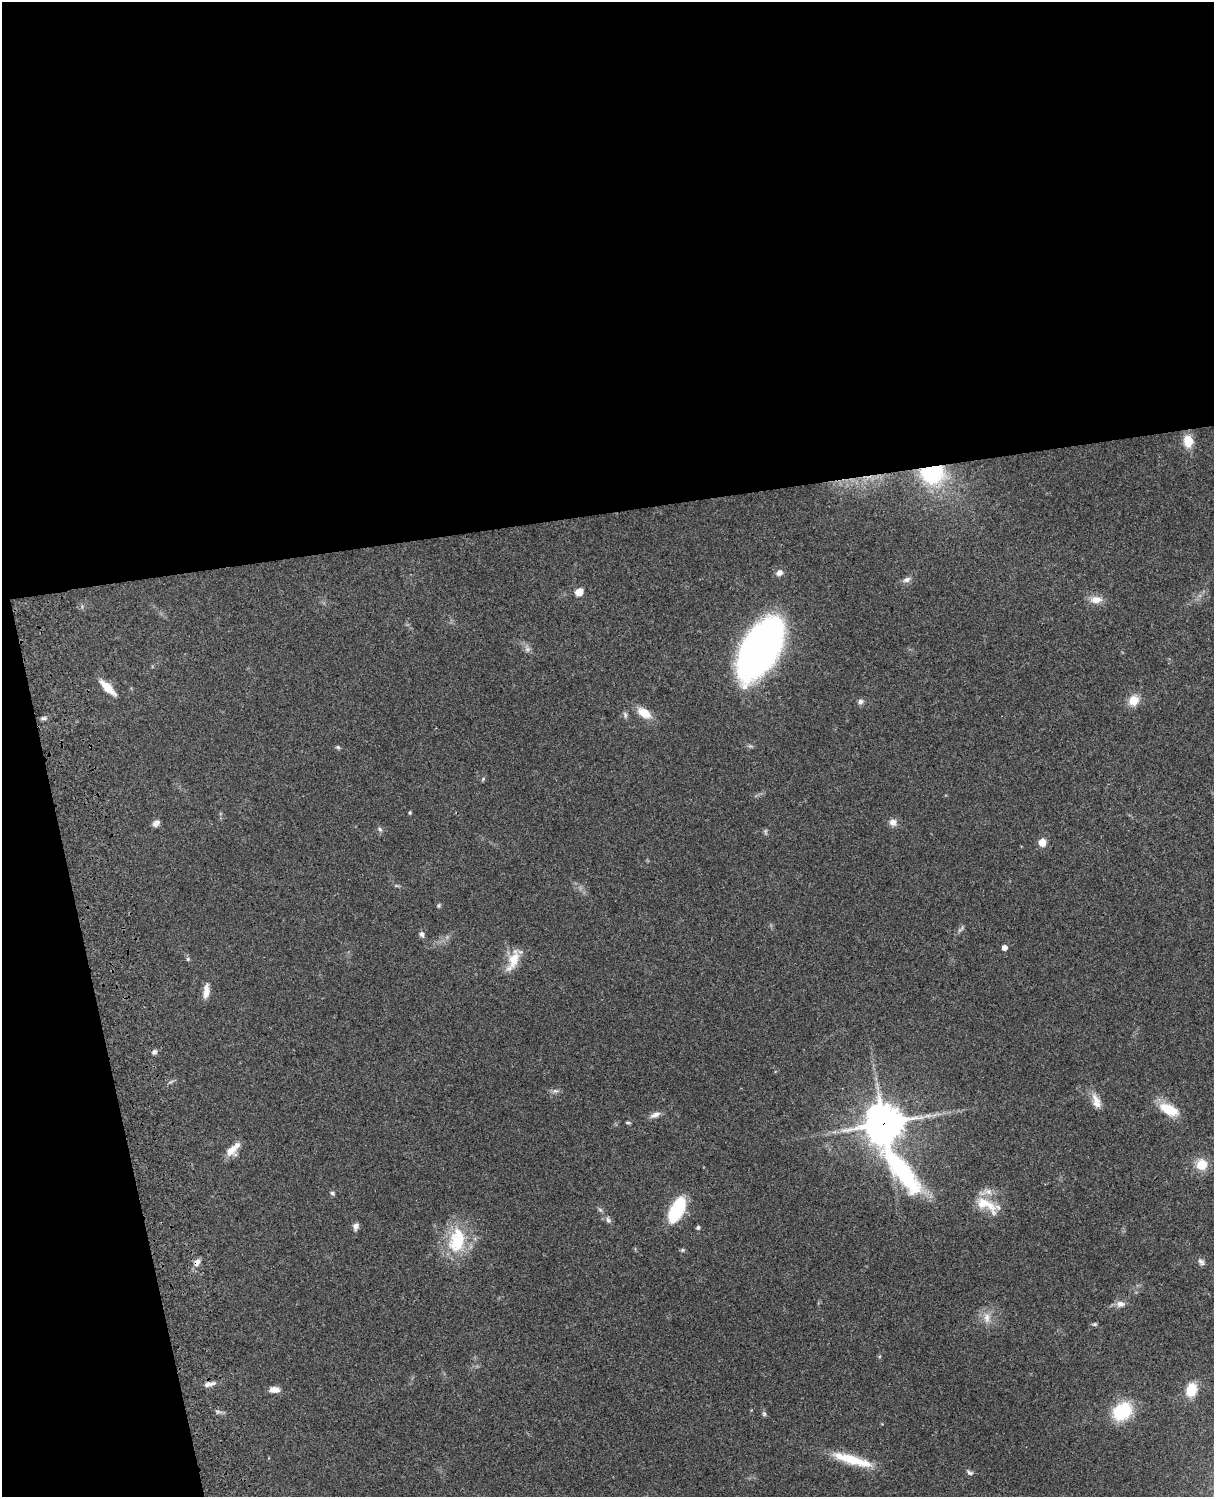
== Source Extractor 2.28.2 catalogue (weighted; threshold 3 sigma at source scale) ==
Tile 1 of 4 x 3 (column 1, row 1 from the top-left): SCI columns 122-1333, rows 3268-4762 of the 5088 x 4926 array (HDU 1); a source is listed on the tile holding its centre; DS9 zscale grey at full resolution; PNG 1216 x 1499 px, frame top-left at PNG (2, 2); no overlay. Shown black and unused: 39% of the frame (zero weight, under 3 of 4 exposures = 6% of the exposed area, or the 3 px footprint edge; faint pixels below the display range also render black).
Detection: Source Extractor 2.28.2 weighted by HDU 2 'WHT'; one run over the whole footprint, this tile lists its part. Background 0.103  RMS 0.0065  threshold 0.0292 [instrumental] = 3 sigma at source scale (4.5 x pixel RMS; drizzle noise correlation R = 1.50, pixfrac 1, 0.05/0.05 arcsec/px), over >= 5 px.
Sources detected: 62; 1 too faint to see at this stretch — not listed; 3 inside a brighter listed object's ellipse — not listed separately; the other 58 listed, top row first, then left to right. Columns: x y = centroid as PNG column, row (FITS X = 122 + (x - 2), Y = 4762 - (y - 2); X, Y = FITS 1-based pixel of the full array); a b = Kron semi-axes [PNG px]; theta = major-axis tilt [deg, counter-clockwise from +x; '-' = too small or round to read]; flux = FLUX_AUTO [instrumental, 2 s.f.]
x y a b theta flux
1188 441 11 9 -82 13
932 474 28 22 4 51
779 573 8 6 36 3.3
907 580 10 6 17 2.9
579 592 8 7 - 6.2
1096 600 17 9 2 6.3
528 649 7 6 - 1.9
760 649 52 26 59 360
108 688 23 7 -45 9.7
1134 700 11 10 - 10
860 702 7 7 - 2.1
644 713 17 10 -33 10
625 715 9 5 -80 1.6
43 718 7 5 1 1.5
338 747 6 4 -21 1
483 779 6 4 73 0.83
410 813 4 3 - 0.75
893 822 9 8 - 3.9
156 823 10 6 34 2.5
380 829 8 5 -46 1.5
1042 842 5 5 - 15
439 906 6 5 - 0.99
961 929 13 4 46 1.6
422 934 7 6 - 2.2
1004 948 4 4 - 4.1
188 959 6 5 - 1
513 960 30 12 68 12
206 991 18 7 84 5.6
154 1052 6 6 - 1.8
555 1091 8 6 10 1.9
1096 1101 22 9 -70 6.8
1169 1109 23 11 -26 18
655 1115 15 7 21 3.5
628 1123 6 4 -5 0.89
884 1124 12 12 - 1600
233 1150 20 10 46 7.6
1202 1165 9 9 - 15
902 1170 109 23 -47 94
332 1193 6 5 - 1.2
983 1203 19 16 -12 13
677 1209 22 10 63 53
608 1220 10 6 -70 2
356 1226 8 6 74 2.8
698 1228 5 4 - 1.4
457 1240 40 24 79 31
682 1250 6 5 - 0.99
197 1262 10 7 62 3.7
1201 1262 10 7 -47 2.3
1120 1304 12 9 2 4
987 1317 16 10 90 6.3
1094 1324 8 5 -2 1.1
209 1384 17 6 12 3.8
274 1390 12 7 -2 4.5
1191 1390 12 9 74 17
1122 1411 18 14 39 37
764 1414 7 5 -63 1.2
852 1460 53 10 -16 23
970 1472 10 6 -30 1.7
Overlapping masked pixels (flux is a lower limit): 3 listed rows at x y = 932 474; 884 1124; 197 1262